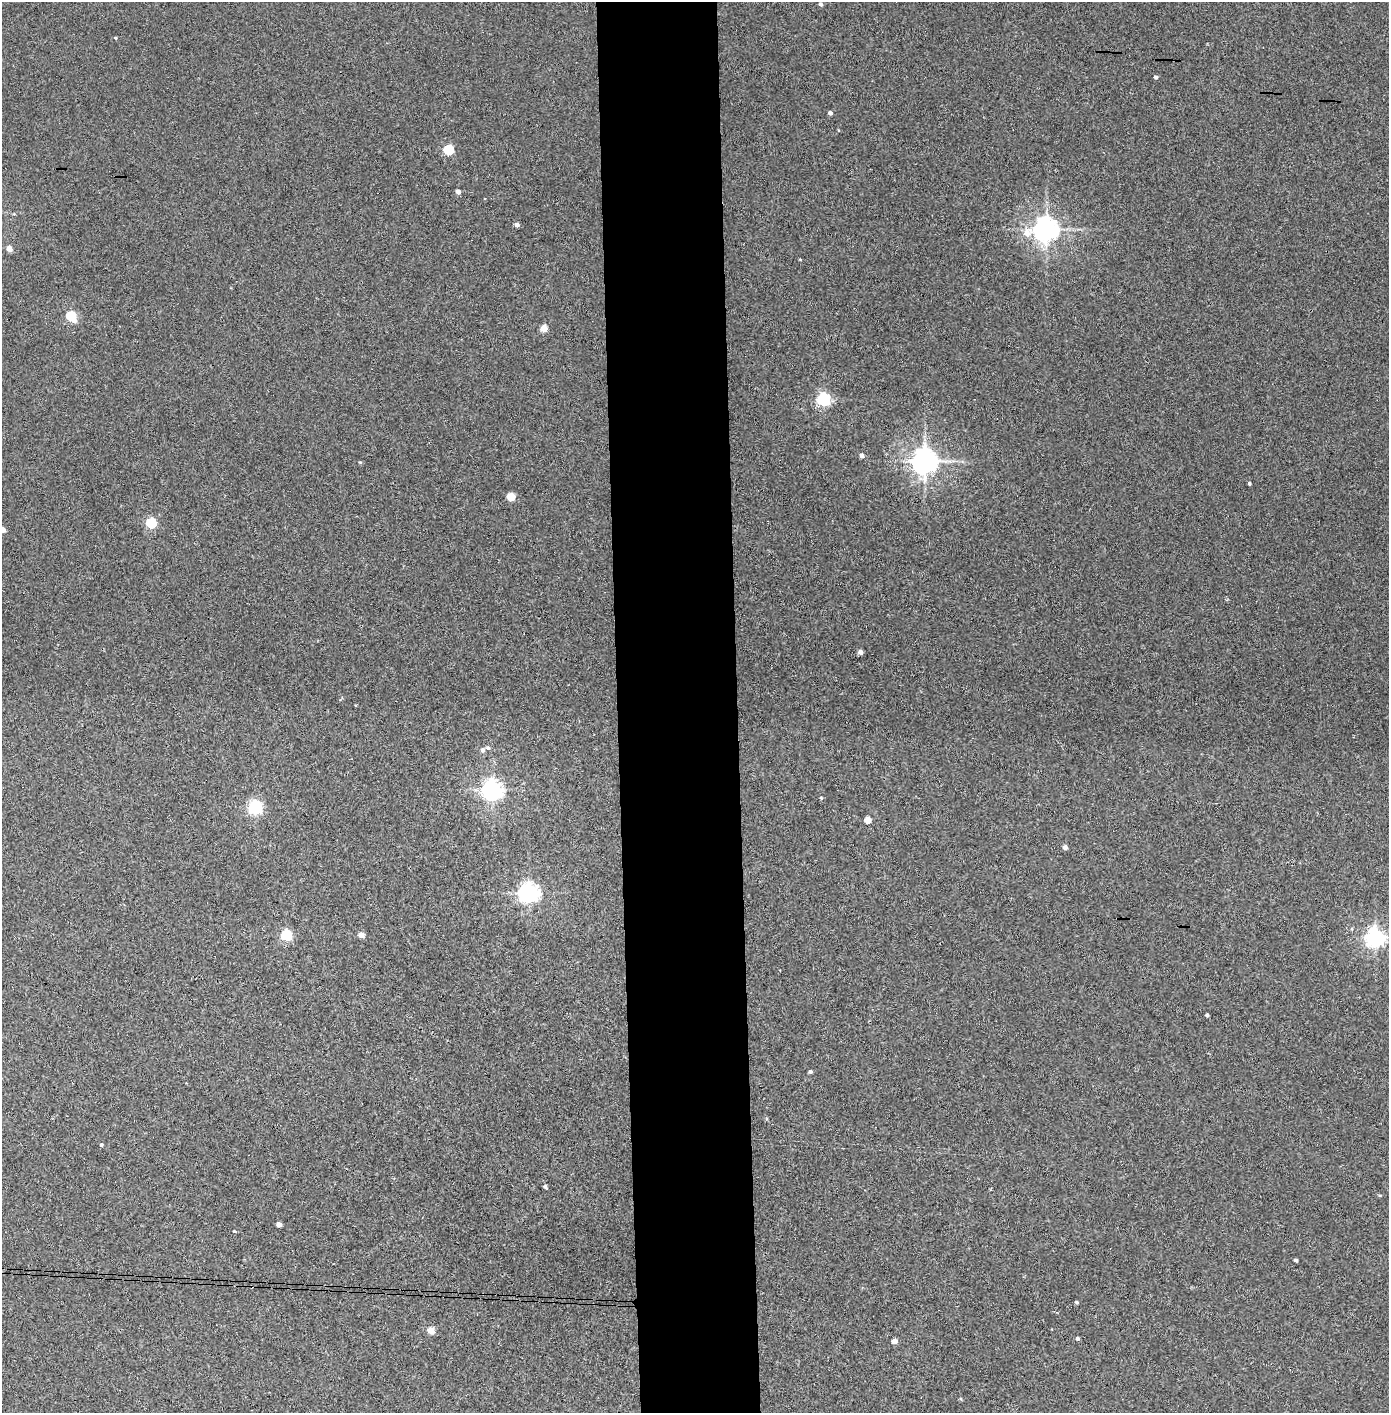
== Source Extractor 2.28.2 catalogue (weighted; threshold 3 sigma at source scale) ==
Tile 5 of 3 x 3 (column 2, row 2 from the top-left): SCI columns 1468-2854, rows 1415-2825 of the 4321 x 4242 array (HDU 1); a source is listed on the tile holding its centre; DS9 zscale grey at full resolution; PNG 1391 x 1415 px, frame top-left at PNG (2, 2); no overlay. Shown black and unused: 9% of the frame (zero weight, under 3 of 4 exposures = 6% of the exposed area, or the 3 px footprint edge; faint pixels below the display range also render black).
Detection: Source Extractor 2.28.2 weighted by HDU 2 'WHT'; one run over the whole footprint, this tile lists its part. Background 0.0767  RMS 0.0062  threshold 0.0277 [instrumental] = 3 sigma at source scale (4.5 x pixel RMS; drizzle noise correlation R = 1.50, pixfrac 1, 0.05/0.05 arcsec/px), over >= 5 px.
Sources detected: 42; all 42 listed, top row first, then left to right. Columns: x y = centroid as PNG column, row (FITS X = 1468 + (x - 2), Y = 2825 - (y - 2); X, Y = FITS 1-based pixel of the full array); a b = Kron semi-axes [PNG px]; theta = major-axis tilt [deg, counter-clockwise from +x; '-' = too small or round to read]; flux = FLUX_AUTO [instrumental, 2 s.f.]
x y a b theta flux
821 4 4 3 - 1.4
116 38 4 3 - 0.54
1156 77 4 4 - 1.4
830 113 4 4 - 1.8
448 150 5 5 - 40
458 192 4 4 - 3.4
517 225 4 4 - 2.9
1046 229 10 8 9 490
9 249 5 4 - 5.9
71 316 6 5 - 39
544 329 5 4 - 11
823 399 6 5 - 110
862 455 4 4 - 3
925 461 8 8 - 690
1249 483 4 3 - 0.95
511 497 5 5 - 17
151 523 5 5 - 51
2 530 4 4 - 5.1
860 652 4 4 - 2.8
488 748 6 4 -24 1.2
483 750 6 5 - 1.8
492 790 7 7 - 340
821 798 4 4 - 0.57
255 808 6 6 - 140
868 820 5 4 - 9.9
1065 847 4 4 - 2.9
529 893 7 6 - 320
1352 929 5 3 - 0.58
286 935 6 5 - 59
361 935 5 4 - 6.3
1375 937 7 6 - 290
1207 1015 4 3 - 1.1
810 1072 4 3 - 1.2
101 1145 4 4 - 0.79
545 1186 4 4 - 1
279 1224 4 4 - 3.8
234 1231 3 3 - 0.92
1296 1260 4 3 - 1.2
1076 1302 4 3 - 0.84
431 1330 5 4 - 10
1077 1338 4 4 - 1.3
894 1341 5 4 - 4.9
Isophote crosses this tile's border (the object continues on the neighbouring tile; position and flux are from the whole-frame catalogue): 1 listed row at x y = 2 530